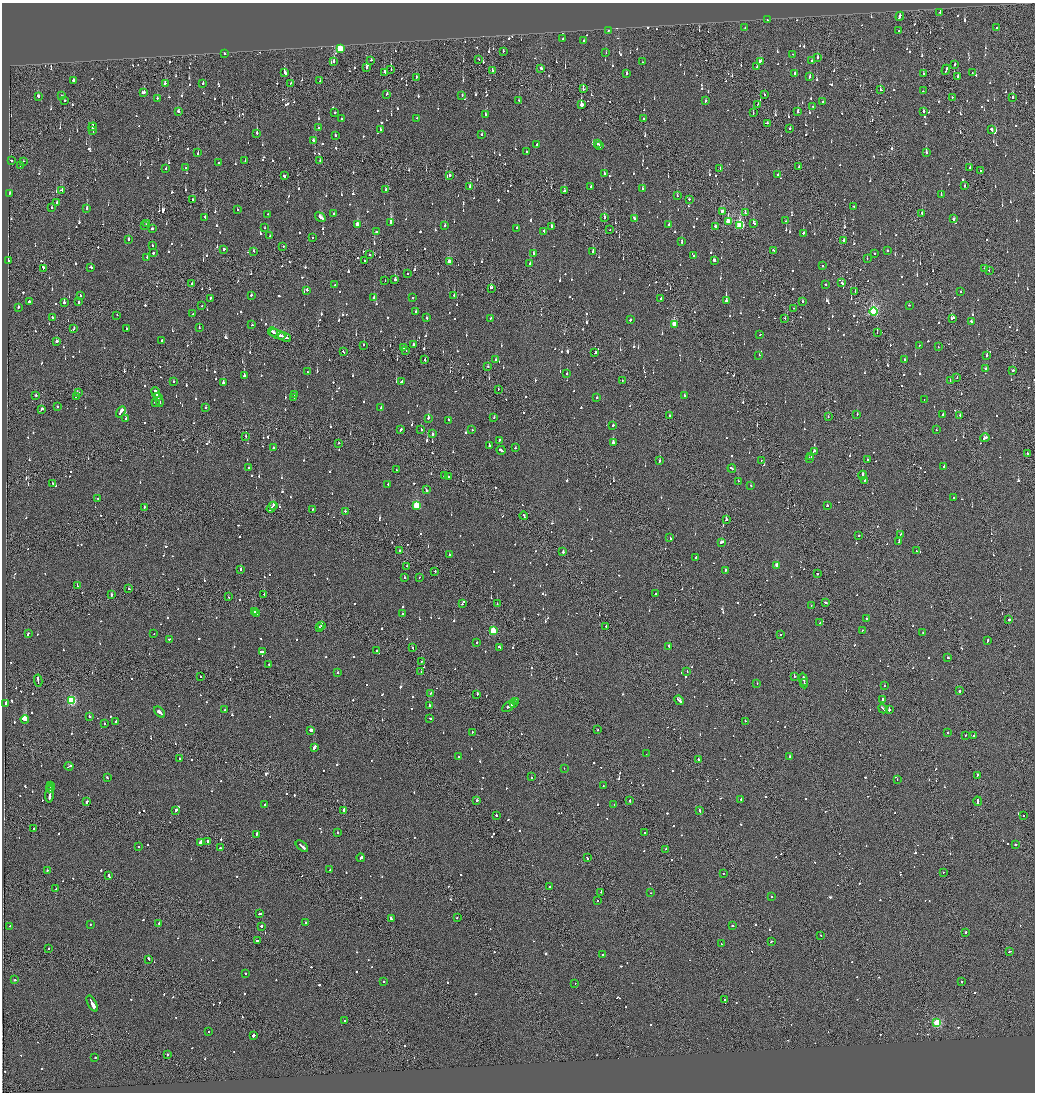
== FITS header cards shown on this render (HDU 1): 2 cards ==
NAXIS1  =                 2065
NAXIS2  =                 2180

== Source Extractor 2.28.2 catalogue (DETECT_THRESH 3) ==
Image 2065 x 2180 px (HDU 1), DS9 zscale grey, zoomed out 1/2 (1 PNG px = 2 x 2 image px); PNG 1037 x 1094 px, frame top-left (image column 1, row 2179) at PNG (2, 3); each listed source drawn as its Kron ellipse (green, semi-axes under 4 px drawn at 4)
Background -0.141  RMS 0.067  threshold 0.201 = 3 sigma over >= 5 px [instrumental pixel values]
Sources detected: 1707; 83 cannot appear on this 1/2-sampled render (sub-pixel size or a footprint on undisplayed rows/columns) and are neither listed nor drawn; of the other 1624, the 500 brightest by FLUX_AUTO listed and drawn (1124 fainter detections omitted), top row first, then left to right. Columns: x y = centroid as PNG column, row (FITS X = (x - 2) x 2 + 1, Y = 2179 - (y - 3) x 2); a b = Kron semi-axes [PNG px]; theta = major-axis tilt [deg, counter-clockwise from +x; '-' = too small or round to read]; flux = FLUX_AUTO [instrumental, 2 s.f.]
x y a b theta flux
940 12 2 2 - 190
900 16 4 2 - 340
767 20 2 2 - 580
745 28 2 1 - 140
997 28 2 2 - 180
899 30 2 2 - 220
608 31 2 2 - 120
563 38 2 2 - 250
584 40 2 2 - 230
340 48 3 3 - 900
503 51 2 2 - 130
224 53 2 2 - 250
606 53 2 2 - 410
793 54 2 2 - 140
817 58 3 2 - 140
479 59 2 1 - 280
371 60 2 2 - 130
760 61 3 2 - 190
811 61 2 2 - 160
334 62 2 1 - 540
643 62 2 1 - 160
955 64 2 1 - 470
757 67 2 2 - 200
366 68 2 1 - 490
541 68 2 2 - 310
391 69 2 2 - 130
946 70 5 1 - 370
492 71 2 2 - 310
385 72 3 2 - 350
972 72 2 2 - 190
285 73 3 2 - 870
627 73 2 2 - 430
923 73 2 2 - 140
795 74 2 2 - 160
809 76 3 2 - 120
416 77 3 2 - 210
958 77 3 1 - 170
74 81 2 2 - 800
320 81 2 2 - 110
165 83 3 2 - 180
291 83 3 2 - 170
203 84 2 2 - 110
583 89 2 2 - 180
880 90 3 2 - 120
923 91 2 1 - 140
144 92 4 2 - 1300
387 94 2 2 - 350
764 94 2 2 - 430
61 95 2 2 - 140
462 95 2 2 - 150
38 96 3 2 - 150
952 97 2 1 - 260
157 98 2 2 - 180
1013 98 2 2 - 660
65 100 2 2 - 170
519 100 2 2 - 130
705 101 2 2 - 110
822 102 2 1 - 160
581 104 3 2 - 8600
758 105 3 1 - 110
813 107 2 2 - 120
178 111 3 2 - 320
798 112 2 2 - 1300
924 112 3 2 - 170
335 113 2 2 - 130
753 113 2 2 - 490
485 115 3 2 - 220
417 118 2 2 - 400
341 119 2 2 - 400
644 119 2 1 - 120
768 123 2 2 - 130
93 127 4 2 - 800
318 128 2 2 - 260
790 128 2 2 - 260
380 130 2 2 - 220
992 130 3 2 - 300
93 131 3 2 - 400
257 133 2 2 - 440
335 135 2 2 - 170
482 135 2 2 - 140
314 140 4 2 - 270
598 144 2 2 - 320
537 145 3 2 - 500
600 146 3 2 - 280
526 151 2 2 - 160
926 152 2 2 - 430
198 153 3 2 - 180
11 160 3 2 - 120
245 160 2 2 - 160
23 161 2 2 - 340
320 161 3 1 - 160
218 163 2 2 - 180
20 166 2 2 - 130
799 167 2 2 - 120
186 168 2 2 - 170
720 168 2 2 - 130
970 168 2 2 - 340
166 169 2 2 - 190
980 170 2 2 - 280
604 173 2 2 - 490
450 175 2 2 - 340
778 175 2 2 - 170
284 176 2 2 - 630
470 186 2 2 - 190
964 186 3 1 - 110
591 187 2 2 - 250
643 188 2 2 - 180
386 189 2 2 - 130
62 191 4 2 - 350
564 191 2 2 - 360
9 193 3 2 - 200
941 195 2 2 - 150
677 196 2 2 - 130
193 199 2 1 - 890
689 199 2 2 - 270
57 203 4 2 - 400
854 206 2 2 - 300
52 207 2 1 - 160
87 209 2 2 - 410
237 209 2 1 - 160
722 211 4 2 - 260
745 213 3 2 - 140
922 213 2 2 - 930
268 214 2 2 - 110
334 214 2 2 - 320
205 217 2 2 - 290
320 217 6 2 -36 620
604 217 2 2 - 310
634 218 3 2 - 170
953 219 2 2 - 310
728 221 4 2 - 290
786 221 2 2 - 110
147 223 2 1 - 170
391 223 3 3 - 1600
754 223 3 2 - 250
358 224 3 2 - 320
669 224 2 2 - 170
145 225 2 2 - 120
740 225 3 3 - 1300
445 226 2 2 - 400
551 226 2 2 - 550
715 227 3 2 - 420
152 228 2 1 - 380
265 228 2 1 - 110
517 228 2 2 - 120
610 230 2 1 - 240
544 231 2 2 - 160
376 232 2 2 - 160
803 233 2 2 - 740
270 236 2 1 - 140
312 237 2 2 - 120
129 239 2 2 - 320
843 240 3 2 - 300
682 242 3 2 - 210
152 246 2 2 - 220
283 246 2 1 - 160
223 249 2 2 - 1100
773 250 2 2 - 180
888 250 2 1 - 410
253 251 2 2 - 130
593 251 2 2 - 650
153 253 2 2 - 360
533 253 2 2 - 270
874 253 2 2 - 220
370 255 2 1 - 150
693 255 2 2 - 150
147 258 2 2 - 270
867 259 2 2 - 180
714 260 3 2 - 140
8 261 2 2 - 440
365 261 2 1 - 120
449 262 3 2 - 260
530 263 3 2 - 230
822 266 2 2 - 260
91 267 3 2 - 210
43 268 2 1 - 140
984 268 2 2 - 170
989 270 2 2 - 110
407 273 2 1 - 150
395 280 2 2 - 390
385 281 2 1 - 310
842 283 2 2 - 300
191 284 3 1 - 140
825 284 2 2 - 130
335 285 2 2 - 140
491 288 2 2 - 550
307 290 2 2 - 130
855 292 2 1 - 150
961 292 2 2 - 130
80 295 2 2 - 110
251 295 2 2 - 160
454 295 2 2 - 300
374 297 2 2 - 140
210 298 3 2 - 170
413 298 2 2 - 230
661 299 2 2 - 180
30 301 3 2 - 550
726 301 2 2 - 1700
802 301 2 2 - 240
64 302 2 2 - 760
79 302 2 2 - 190
202 305 2 2 - 110
910 305 3 2 - 180
18 307 2 2 - 210
793 308 2 1 - 280
416 312 2 2 - 160
873 312 4 3 - 2500
193 314 2 2 - 600
117 315 2 2 - 130
52 317 2 2 - 140
427 318 2 2 - 270
490 318 2 1 - 370
785 318 2 1 - 320
953 318 4 2 - 600
631 320 3 2 - 220
971 322 3 2 - 220
674 324 3 3 - 520
252 325 2 2 - 110
74 328 3 2 - 130
127 328 3 2 - 190
199 328 2 2 - 110
273 332 5 2 - 390
877 333 2 1 - 220
277 334 8 2 -23 570
760 335 3 1 - 400
285 337 7 2 -23 460
162 340 2 2 - 180
57 341 2 2 - 330
413 344 2 2 - 460
364 345 2 2 - 120
919 345 2 2 - 170
403 347 3 2 - 190
938 347 2 1 - 120
406 350 2 1 - 400
344 352 3 1 - 360
595 353 2 2 - 110
759 355 2 2 - 260
987 355 2 2 - 120
496 359 3 2 - 150
425 360 2 2 - 170
904 360 4 2 - 230
488 367 2 2 - 120
986 368 3 2 - 130
1013 370 3 2 - 140
307 371 2 2 - 190
567 374 2 2 - 170
244 376 2 2 - 710
957 377 3 1 - 130
622 380 2 2 - 540
950 380 2 1 - 110
173 381 2 2 - 140
401 382 3 2 - 260
223 383 2 2 - 410
498 389 2 1 - 140
78 392 3 2 - 280
156 392 5 2 - 800
35 395 2 2 - 110
294 395 3 2 - 250
76 396 3 1 - 120
157 396 3 2 - 350
684 396 2 2 - 170
294 397 2 2 - 160
597 398 2 2 - 150
159 400 7 2 -67 610
924 400 2 1 - 110
155 402 2 2 - 110
57 406 2 2 - 120
205 407 2 2 - 180
381 408 2 2 - 150
42 409 2 2 - 650
121 412 6 2 60 1100
857 415 2 2 - 520
942 415 2 2 - 120
960 415 2 1 - 530
670 416 2 1 - 380
828 417 2 2 - 120
126 418 2 2 - 200
428 418 2 2 - 550
494 418 2 2 - 140
448 420 2 2 - 120
613 425 2 2 - 250
421 429 2 2 - 140
401 430 2 2 - 140
472 430 2 2 - 170
936 430 2 2 - 210
433 434 2 2 - 150
246 436 2 2 - 160
985 438 5 2 - 910
499 441 3 2 - 110
338 443 2 1 - 130
613 443 2 2 - 940
489 446 2 2 - 350
274 448 3 2 - 270
515 448 2 2 - 290
501 450 4 2 - 270
814 451 3 2 - 190
1027 454 2 1 - 150
811 457 2 1 - 300
809 458 2 2 - 110
761 460 2 1 - 120
867 460 2 2 - 120
660 461 2 2 - 210
944 466 2 2 - 140
249 467 3 2 - 190
732 468 4 2 - 300
396 470 3 2 - 140
862 475 4 2 - 520
444 476 2 2 - 180
448 476 3 2 - 210
864 480 2 2 - 140
738 481 2 2 - 110
52 483 2 2 - 140
388 484 2 2 - 280
751 485 2 2 - 160
426 490 3 2 - 250
954 497 3 1 - 220
98 498 2 2 - 250
273 505 2 2 - 140
416 505 3 3 - 890
827 506 2 2 - 250
144 507 2 2 - 290
272 507 6 2 55 310
312 509 2 2 - 210
345 511 2 2 - 120
524 516 4 1 - 530
726 520 3 2 - 340
901 534 2 2 - 170
859 536 2 2 - 150
670 538 2 2 - 370
899 541 3 2 - 420
721 543 3 2 - 660
400 551 2 2 - 550
917 551 2 1 - 110
563 552 2 2 - 280
449 554 2 2 - 160
695 557 2 2 - 410
776 565 2 2 - 110
407 566 2 2 - 220
241 569 2 2 - 170
725 570 2 2 - 200
435 571 2 2 - 120
817 573 2 2 - 130
419 577 2 1 - 120
405 578 2 2 - 160
77 586 2 1 - 490
128 588 2 2 - 250
655 594 2 2 - 220
111 595 2 1 - 320
264 595 2 2 - 300
228 597 2 2 - 150
825 603 3 2 - 130
462 604 2 2 - 110
497 604 2 1 - 120
811 606 2 1 - 130
254 611 4 2 - 270
402 613 2 2 - 300
256 614 2 1 - 140
866 619 2 2 - 130
1009 620 2 2 - 550
820 623 2 2 - 270
322 625 2 2 - 500
606 626 2 1 - 140
320 628 2 2 - 160
862 630 2 2 - 110
493 631 3 3 - 690
923 632 2 2 - 130
154 633 2 1 - 160
28 634 3 2 - 210
781 634 2 1 - 510
169 639 2 2 - 130
988 641 3 2 - 240
477 643 2 2 - 130
669 646 2 2 - 120
499 647 3 2 - 340
413 648 2 1 - 210
376 651 2 1 - 140
262 652 2 2 - 200
947 658 3 2 - 140
421 662 2 1 - 110
269 664 2 2 - 120
687 671 2 2 - 110
337 672 2 2 - 450
421 672 2 1 - 130
201 677 2 2 - 110
794 677 2 1 - 500
38 681 6 1 -81 520
804 681 8 2 -82 450
757 683 2 2 - 110
804 683 2 1 - 340
885 686 2 2 - 160
959 691 2 2 - 740
430 693 2 2 - 130
477 694 2 2 - 310
882 699 2 2 - 180
679 700 5 2 - 580
72 701 3 3 - 1400
516 702 4 2 - 310
5 703 2 2 - 690
513 703 2 1 - 180
429 706 2 2 - 320
509 706 7 2 36 650
883 709 5 2 - 220
889 709 2 2 - 1100
225 710 2 2 - 110
160 712 6 2 -44 1100
89 716 2 2 - 650
430 718 2 2 - 130
25 719 4 2 - 10000
745 721 2 1 - 110
116 722 3 2 - 540
104 724 2 2 - 130
311 730 3 2 - 410
597 730 2 1 - 330
472 732 2 2 - 120
948 732 2 2 - 470
965 735 2 1 - 130
974 735 2 1 - 250
314 748 4 2 - 630
646 754 2 2 - 110
790 756 2 2 - 120
459 757 2 2 - 250
180 758 2 2 - 110
698 759 3 2 - 310
69 766 4 2 - 240
564 768 2 1 - 110
977 775 2 2 - 130
107 777 2 2 - 180
531 777 2 1 - 120
897 780 2 2 - 130
50 786 2 1 - 300
603 786 2 1 - 110
50 788 4 2 - 700
50 794 8 2 84 820
741 799 2 2 - 120
477 800 2 2 - 420
630 801 2 2 - 1400
978 801 5 1 - 250
87 802 2 2 - 440
264 804 2 2 - 120
614 804 2 2 - 120
176 810 3 2 - 700
344 810 2 1 - 2400
700 811 3 2 - 230
496 815 2 2 - 290
1023 816 2 2 - 290
34 829 2 1 - 130
337 832 2 2 - 110
645 833 2 2 - 370
257 834 3 2 - 210
207 841 2 2 - 370
201 842 3 2 - 1000
1016 845 2 2 - 450
302 846 7 2 -41 480
138 847 2 2 - 220
220 848 2 2 - 140
666 849 2 1 - 250
361 858 4 2 - 350
587 858 3 2 - 220
330 870 2 2 - 130
47 871 2 2 - 140
943 872 2 1 - 140
723 873 2 1 - 110
109 875 3 2 - 240
549 887 2 2 - 130
56 889 2 1 - 230
601 892 2 2 - 140
651 893 2 2 - 150
771 896 2 2 - 440
598 901 2 1 - 190
259 914 3 2 - 270
457 918 2 1 - 130
391 919 3 2 - 460
159 923 2 2 - 340
305 923 2 2 - 110
90 924 2 2 - 140
732 925 2 2 - 160
10 926 2 2 - 130
261 926 2 2 - 860
966 932 2 2 - 190
821 935 2 1 - 110
257 941 3 2 - 130
771 941 3 2 - 120
721 944 2 1 - 120
48 948 2 2 - 120
1010 951 3 1 - 130
603 955 2 2 - 120
149 959 3 2 - 490
246 974 2 2 - 120
15 980 2 2 - 240
384 981 2 2 - 130
962 982 2 2 - 500
575 983 2 1 - 350
724 999 2 1 - 250
92 1003 9 2 -63 2600
345 1020 2 2 - 120
937 1023 3 3 - 1200
208 1032 2 2 - 110
254 1035 2 1 - 3800
167 1054 2 2 - 530
95 1058 2 2 - 130
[1124 fainter detections neither listed nor drawn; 83 sub-pixel or undisplayed-footprint detections neither listed nor drawn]